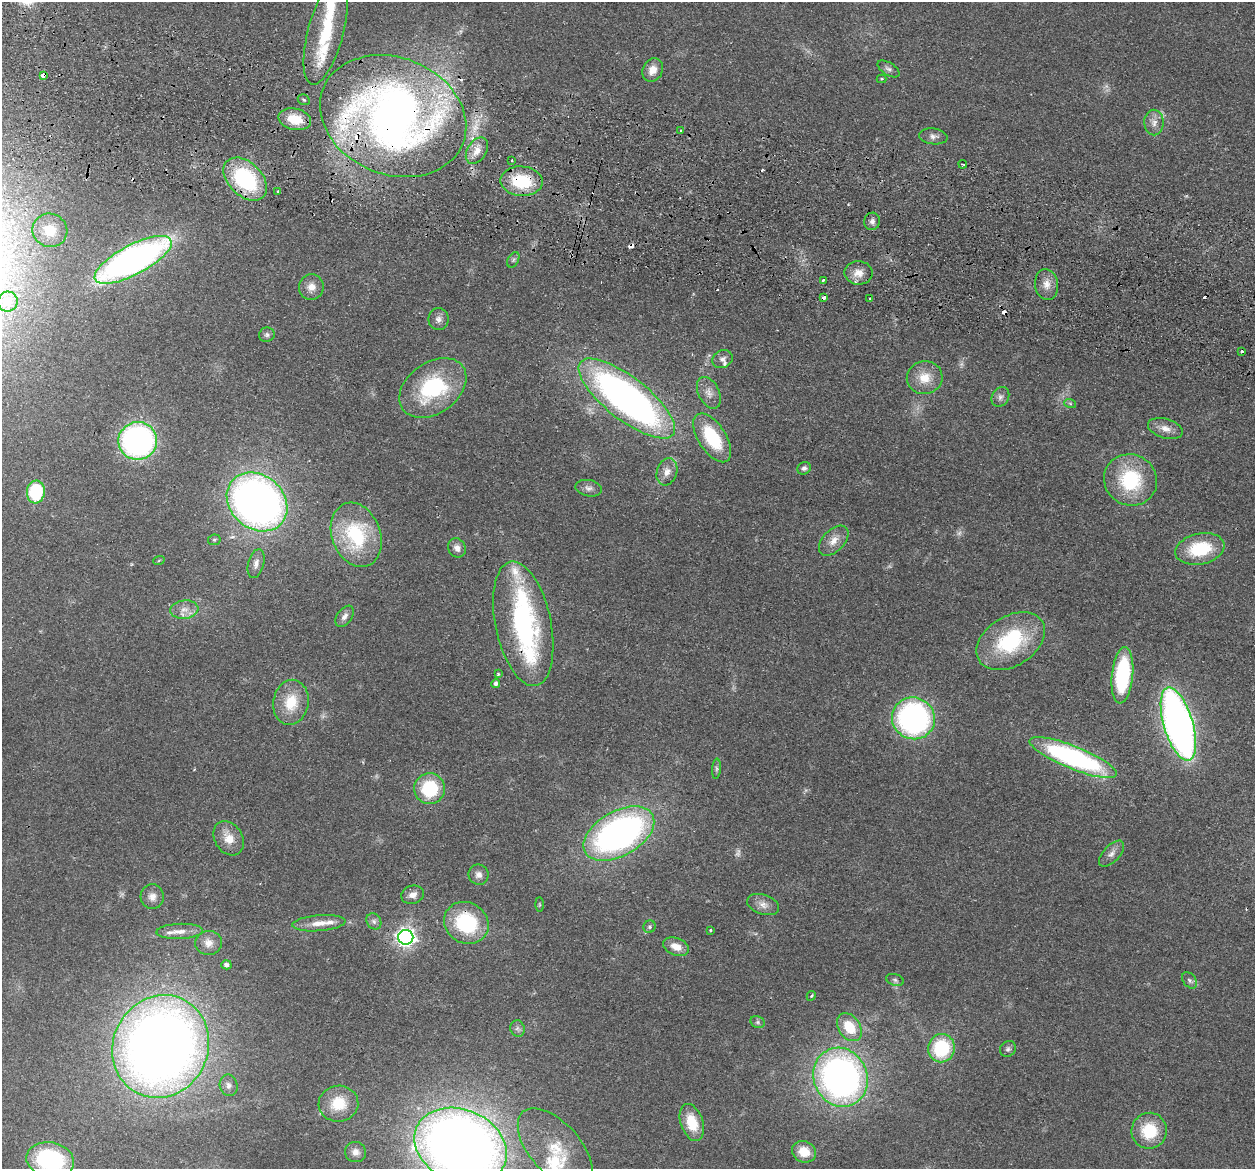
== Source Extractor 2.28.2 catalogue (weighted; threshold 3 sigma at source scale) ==
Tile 11 of 4 x 4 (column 3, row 3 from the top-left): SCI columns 2523-3775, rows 1466-2632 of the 5045 x 5146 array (HDU 1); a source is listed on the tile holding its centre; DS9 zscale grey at full resolution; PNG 1257 x 1171 px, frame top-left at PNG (2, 2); each listed source drawn as its Kron ellipse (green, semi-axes under 4 px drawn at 4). Shown black and unused: <1% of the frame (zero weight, under 2 of 3 exposures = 3% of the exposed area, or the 3 px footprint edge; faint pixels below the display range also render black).
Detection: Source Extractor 2.28.2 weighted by HDU 2 'WHT'; one run over the whole footprint, this tile lists its part. Background 0.0513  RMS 0.0067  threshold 0.0299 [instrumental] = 3 sigma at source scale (4.5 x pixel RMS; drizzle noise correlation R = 1.50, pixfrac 1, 0.05/0.05 arcsec/px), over >= 5 px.
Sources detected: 128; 5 too faint to see at this stretch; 1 inside a brighter object's white glare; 9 cosmic-ray / hot-pixel residue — neither listed nor drawn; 9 inside a brighter listed object's ellipse — not listed separately; the other 104 listed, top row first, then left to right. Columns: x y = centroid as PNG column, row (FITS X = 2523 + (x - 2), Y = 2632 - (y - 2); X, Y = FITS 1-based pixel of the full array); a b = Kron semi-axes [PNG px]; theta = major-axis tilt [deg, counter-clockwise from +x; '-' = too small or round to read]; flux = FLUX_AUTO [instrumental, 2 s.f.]
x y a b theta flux
326 31 55 18 75 38
889 69 12 6 -32 2.3
653 70 12 10 63 7.8
43 75 4 3 - 5.7
882 79 5 4 - 0.72
304 100 6 5 - 1.1
393 116 75 58 -22 490
295 119 16 10 -13 16
1154 123 13 9 -89 5.1
681 131 3 3 - 0.93
933 136 14 8 -6 3.3
477 151 14 9 59 6.7
512 160 3 2 - 0.84
963 164 4 2 - 1.1
245 179 25 16 -44 68
522 181 21 15 -3 34
278 191 3 3 - 0.78
872 221 9 8 - 2.8
50 230 17 16 - 14
133 260 43 15 28 320
513 260 8 5 60 1.5
859 273 14 11 -2 7.3
823 280 4 3 - 2.2
1047 285 15 11 -81 6.3
311 287 13 12 - 5.8
824 297 4 3 - 8.1
870 299 3 3 - 1.4
8 302 10 10 - 13
438 319 11 10 - 3.6
267 335 8 7 - 1.8
1242 351 3 3 - 1.9
722 359 10 9 - 3
925 378 18 16 12 13
433 388 37 25 35 61
709 393 17 10 -63 5.9
1000 397 10 8 61 3
627 398 59 21 -38 350
1070 403 6 4 -19 0.92
1165 429 18 9 -16 6.3
712 438 28 13 -57 39
138 441 19 19 - 190
804 468 7 6 - 2.2
667 472 14 10 73 5.5
1130 480 27 25 -28 46
589 488 13 8 -11 3.4
36 492 11 9 83 40
257 502 33 26 -41 420
356 535 33 24 -70 54
214 540 6 5 - 1.1
834 541 18 11 46 6.9
457 548 10 8 -60 3.7
1200 549 25 15 12 33
159 560 6 3 20 0.69
256 564 15 8 75 3.9
184 610 14 9 7 6.3
345 616 12 7 54 3.3
523 624 63 28 -78 120
1011 641 37 25 32 58
498 674 3 3 - 1.2
1122 675 28 10 84 69
496 683 4 4 - 1.7
291 702 23 17 81 20
913 718 21 20 - 170
1178 724 38 14 -74 420
1073 758 47 11 -22 140
716 769 10 4 86 1.3
430 789 15 15 - 37
619 834 38 22 30 260
229 838 18 14 -59 9.9
1112 854 16 8 47 4.3
478 875 10 9 - 3.9
413 895 11 9 15 4.4
152 897 12 11 - 4.9
539 905 7 4 -90 0.76
763 905 16 10 -19 5.3
374 921 8 7 - 2.4
319 923 27 8 5 8.7
466 923 23 20 -32 48
649 927 6 6 - 1.4
710 930 4 3 - 1.3
180 931 23 7 2 6.4
406 937 7 7 - 310
209 943 13 12 - 6.6
676 947 13 8 -21 7
226 965 5 4 - 2.5
895 980 9 5 -16 1.7
1190 980 9 6 -51 1.9
811 996 5 3 - 0.89
758 1022 7 5 -22 1.6
849 1027 15 11 -55 18
518 1028 8 7 - 2.2
161 1046 52 47 64 800
941 1048 14 13 - 45
1008 1049 8 7 - 2
841 1077 30 27 -67 300
229 1085 11 9 -77 3.3
338 1104 20 18 6 19
692 1122 19 11 -71 18
1149 1131 18 17 - 26
461 1146 48 36 -24 840
555 1148 49 25 -49 33
355 1152 10 10 - 4.3
804 1152 12 10 -23 13
50 1160 24 17 -11 76
Overlapping masked pixels (flux is a lower limit): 6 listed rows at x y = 43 75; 393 116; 245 179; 522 181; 824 297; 523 624
Isophote crosses this tile's border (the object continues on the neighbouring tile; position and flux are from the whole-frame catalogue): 3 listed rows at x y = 8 302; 461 1146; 50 1160